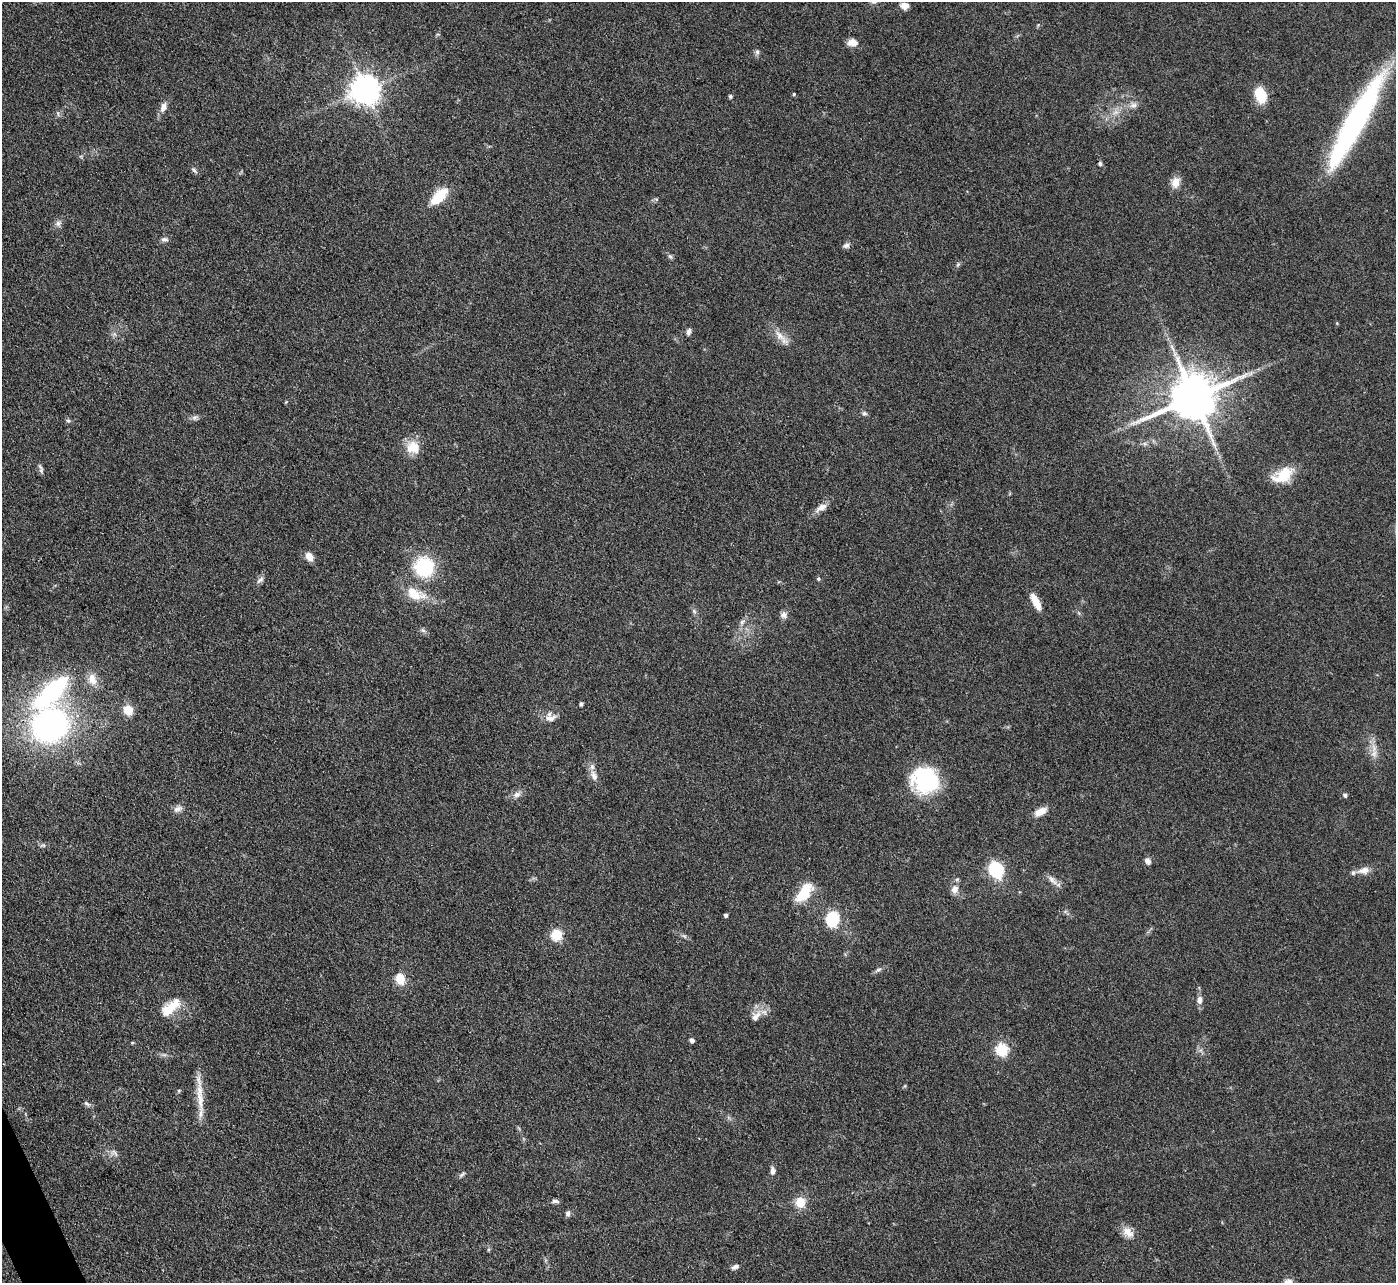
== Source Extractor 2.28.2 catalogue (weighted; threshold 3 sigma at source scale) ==
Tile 7 of 4 x 4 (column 3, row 2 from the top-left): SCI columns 2788-4181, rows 2716-3996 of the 5575 x 5562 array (HDU 1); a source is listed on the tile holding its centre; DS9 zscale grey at full resolution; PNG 1398 x 1285 px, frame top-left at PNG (2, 2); no overlay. Shown black and unused: <1% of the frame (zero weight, under 3 of 4 exposures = <1% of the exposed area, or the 3 px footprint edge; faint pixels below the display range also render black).
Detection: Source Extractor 2.28.2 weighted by HDU 2 'WHT'; one run over the whole footprint, this tile lists its part. Background 0.134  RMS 0.0072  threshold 0.0325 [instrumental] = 3 sigma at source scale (4.5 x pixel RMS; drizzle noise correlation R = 1.50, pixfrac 1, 0.05/0.05 arcsec/px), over >= 5 px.
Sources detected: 87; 1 cosmic-ray / hot-pixel residue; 1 long thin detection or spike segment (spike, bleed or trail) — not listed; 3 inside a brighter listed object's ellipse — not listed separately; the other 82 listed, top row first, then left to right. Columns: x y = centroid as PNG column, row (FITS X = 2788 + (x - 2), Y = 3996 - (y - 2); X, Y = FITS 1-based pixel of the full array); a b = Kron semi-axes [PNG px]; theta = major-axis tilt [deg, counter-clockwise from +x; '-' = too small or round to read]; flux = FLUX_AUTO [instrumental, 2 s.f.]
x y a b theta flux
904 6 8 7 - 5.2
852 42 11 8 -6 6.1
757 52 7 5 -70 1.7
365 90 9 9 - 1000
794 94 4 4 - 0.85
1260 95 15 10 -71 21
730 96 4 4 - 1.4
1133 105 10 8 -8 3.7
163 107 13 8 74 4.7
1355 122 106 18 61 160
194 170 8 5 -49 1.6
1175 182 14 10 79 6.8
439 196 25 11 46 19
656 199 6 4 -17 1.1
58 223 10 7 39 2.9
164 239 9 6 -2 2.3
846 245 9 7 8 2.2
670 256 7 5 -42 1.4
958 264 6 4 46 1.1
688 332 8 5 75 2.3
779 335 22 9 -44 8.1
1193 397 15 13 23 3700
864 413 7 6 - 1.7
195 418 8 7 - 2.2
68 421 6 5 - 1.3
1145 444 7 4 -18 1.5
413 447 17 16 - 13
41 471 8 6 -77 1.9
1283 475 27 15 29 20
821 507 17 8 29 5.4
309 557 11 8 -58 5.3
424 567 16 15 - 52
818 579 5 4 - 1.1
260 580 12 6 37 2.6
413 595 35 12 0 15
1036 601 19 7 -63 10
783 615 10 8 51 3.1
742 622 9 5 41 2.2
423 630 8 6 -21 1.8
92 679 16 11 -75 7.8
51 693 49 19 45 94
581 704 4 3 - 1.7
128 710 10 9 - 11
550 718 17 8 14 5.2
50 725 30 27 27 200
1374 748 15 7 -79 6.2
594 776 15 8 -67 4.8
925 780 28 27 - 63
517 794 12 7 21 3.7
1345 795 5 5 - 2
178 809 13 7 22 3.6
1040 811 14 7 27 8
43 845 8 5 16 1.6
1148 861 8 6 -56 3
995 869 8 7 - 93
1363 870 17 9 10 6
1052 880 18 7 -43 4.6
955 889 11 9 72 5.2
804 893 25 12 52 22
726 915 4 3 - 2
832 919 9 8 - 45
556 935 6 5 - 57
684 936 7 4 -18 1.4
878 970 8 5 19 1.9
400 979 13 10 -72 10
1199 1000 10 7 84 3.8
170 1008 29 13 40 17
756 1016 18 9 49 7.3
692 1040 5 4 - 2.6
132 1043 5 3 - 0.74
1002 1049 6 6 - 75
179 1091 5 4 - 0.99
87 1104 11 5 -33 1.8
114 1153 13 7 -36 3.1
773 1171 10 6 -84 3.2
462 1175 11 4 38 1.6
555 1201 10 5 -10 2
800 1202 11 10 - 12
568 1213 7 6 - 2
1128 1232 17 11 -42 6.9
735 1267 10 6 22 2.7
1288 1282 12 8 5 4.4
Isophote crosses this tile's border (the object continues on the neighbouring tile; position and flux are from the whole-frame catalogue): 1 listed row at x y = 1288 1282